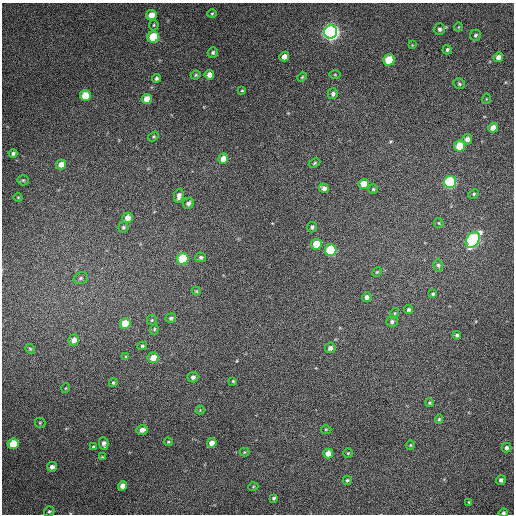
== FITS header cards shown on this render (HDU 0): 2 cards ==
NAXIS1  =                  512 / Axis length
NAXIS2  =                  512 / Axis length

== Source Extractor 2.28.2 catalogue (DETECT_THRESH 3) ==
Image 512 x 512 px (HDU 0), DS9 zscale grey, 1 PNG px = 1 image px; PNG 516 x 516 px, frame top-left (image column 1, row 512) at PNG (2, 3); each listed source drawn as its Kron ellipse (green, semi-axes under 4 px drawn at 4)
Background 148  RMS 12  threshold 35.6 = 3 sigma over >= 5 px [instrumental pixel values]
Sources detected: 101; all 101 listed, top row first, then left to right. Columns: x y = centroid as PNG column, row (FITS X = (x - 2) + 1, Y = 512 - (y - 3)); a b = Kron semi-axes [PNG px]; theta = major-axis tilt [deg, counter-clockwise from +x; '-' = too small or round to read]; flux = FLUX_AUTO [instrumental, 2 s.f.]
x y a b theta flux
212 14 4 4 - 870
151 15 5 5 - 9100
154 25 5 5 - 1000
458 27 4 3 - 590
439 29 6 5 - 1800
331 32 6 6 - 370000
475 35 5 5 - 1600
153 37 6 5 - 31000
412 45 4 4 - 630
447 50 5 4 - 1500
213 52 5 5 - 1700
284 57 5 4 - 4900
498 57 5 4 - 4400
389 60 5 5 - 30000
196 75 5 3 - 1000
209 75 5 4 - 5100
335 75 5 3 - 750
302 77 5 4 - 860
156 78 4 4 - 1300
459 84 6 5 - 1500
242 90 4 3 - 810
333 94 5 5 - 2400
85 95 5 5 - 16000
147 99 5 5 - 9500
486 99 5 3 - 670
493 128 5 4 - 5800
153 136 6 4 36 970
467 139 5 5 - 3500
459 146 5 5 - 18000
13 153 4 4 - 1700
223 159 5 4 - 8100
314 163 6 4 29 1000
61 165 5 4 - 6500
23 180 5 5 - 900
450 182 6 6 - 80000
364 184 5 5 - 10000
324 188 5 4 - 3700
373 189 5 5 - 1200
474 194 5 4 - 1100
179 196 7 4 80 3300
18 197 5 3 - 660
188 203 6 5 - 2700
127 218 5 5 - 5900
439 223 5 4 - 900
123 227 5 5 - 1300
312 227 5 5 - 1800
473 240 9 6 54 140000
316 244 5 5 - 17000
331 250 6 5 - 49000
201 257 5 4 - 1500
183 259 6 5 - 41000
438 265 6 4 -74 1500
377 272 5 4 - 850
81 278 7 5 16 1700
196 291 4 4 - 820
433 294 4 3 - 1100
367 297 5 5 - 2900
408 310 4 4 - 1500
395 313 5 3 - 740
171 318 5 4 - 1600
152 320 5 5 - 1000
392 321 6 5 - 1800
125 324 5 5 - 16000
154 329 5 4 - 1100
457 335 4 3 - 1600
74 340 5 5 - 5000
142 346 5 3 - 1200
330 348 5 5 - 3100
30 349 5 4 - 1000
126 356 4 2 - 590
153 358 5 5 - 11000
193 377 5 5 - 2500
233 381 4 4 - 790
113 383 4 3 - 1100
66 388 5 3 - 670
429 403 4 4 - 970
200 410 4 4 - 680
439 419 5 4 - 1000
40 423 5 5 - 790
326 429 5 3 - 760
142 430 6 4 15 4000
168 442 5 3 - 940
104 443 6 4 -86 2600
212 443 5 4 - 5200
13 444 5 5 - 19000
410 445 4 4 - 890
93 447 4 3 - 1000
506 448 5 5 - 2000
244 452 5 4 - 880
328 453 5 5 - 7400
348 453 4 4 - 880
102 457 4 3 - 910
52 467 5 4 - 3100
347 480 4 4 - 1200
501 480 5 4 - 2000
123 486 5 4 - 6000
253 487 5 3 - 750
274 498 3 3 - 1200
469 502 4 4 - 700
49 511 5 5 - 1200
503 513 5 4 - 1600
At the frame edge (FLAGS 8, measured only in part): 1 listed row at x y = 503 513